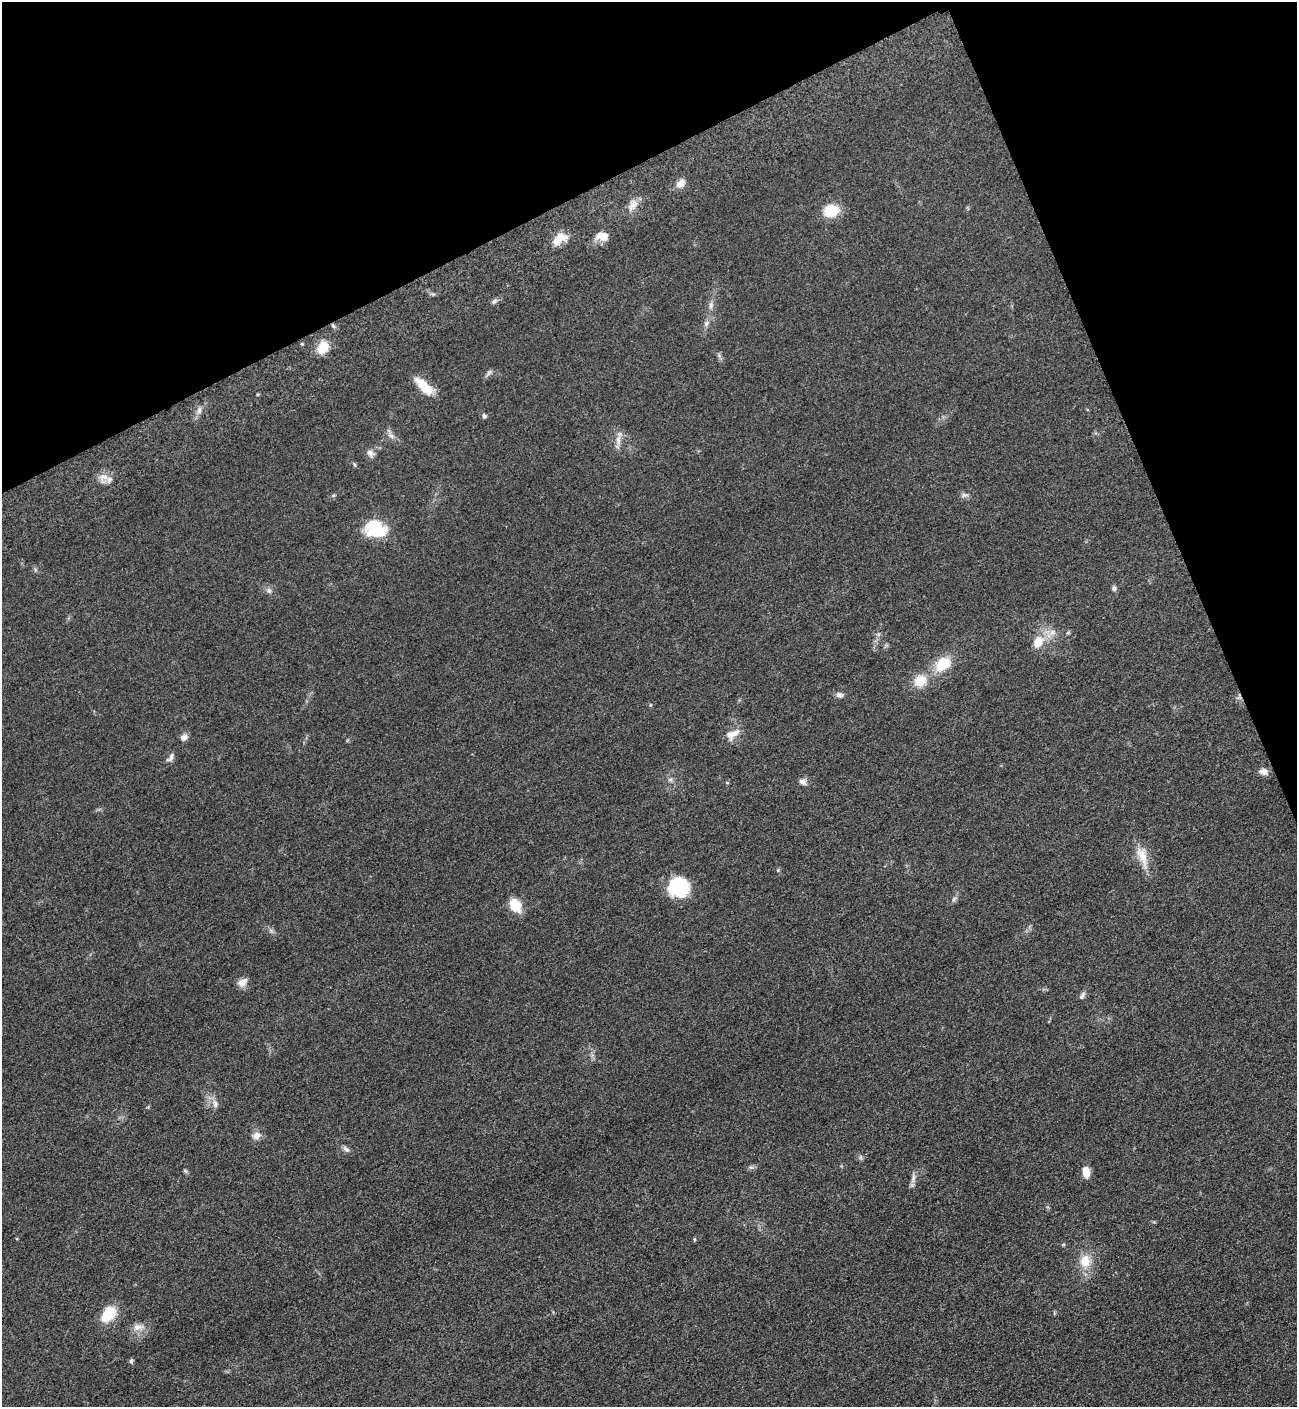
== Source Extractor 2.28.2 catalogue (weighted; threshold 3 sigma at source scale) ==
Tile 3 of 4 x 4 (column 3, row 1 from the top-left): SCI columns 2889-4183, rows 4281-5685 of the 5669 x 5702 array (HDU 1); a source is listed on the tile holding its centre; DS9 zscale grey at full resolution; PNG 1299 x 1409 px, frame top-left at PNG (2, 2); no overlay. Shown black and unused: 21% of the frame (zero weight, under 3 of 5 exposures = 4% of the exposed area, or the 3 px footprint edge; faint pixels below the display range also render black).
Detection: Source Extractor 2.28.2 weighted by HDU 2 'WHT'; one run over the whole footprint, this tile lists its part. Background 0.0527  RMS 0.0062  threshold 0.0278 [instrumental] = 3 sigma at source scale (4.5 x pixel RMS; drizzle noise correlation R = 1.50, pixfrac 1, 0.05/0.05 arcsec/px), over >= 5 px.
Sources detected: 56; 1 inside a brighter listed object's ellipse — not listed separately; the other 55 listed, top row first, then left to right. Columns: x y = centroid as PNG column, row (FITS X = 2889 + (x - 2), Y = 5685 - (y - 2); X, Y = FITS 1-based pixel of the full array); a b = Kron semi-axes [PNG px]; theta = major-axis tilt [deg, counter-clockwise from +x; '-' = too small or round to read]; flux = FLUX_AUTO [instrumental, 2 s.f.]
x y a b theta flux
680 184 12 8 45 4.2
633 205 19 8 46 4.9
831 210 17 13 10 14
600 235 17 8 9 4.8
559 239 19 11 33 9.1
494 301 7 5 45 1.4
711 305 9 6 81 2.1
706 323 8 6 70 1.7
333 326 6 4 -20 0.96
323 347 15 11 57 11
489 372 10 4 48 1.5
423 386 25 10 -44 13
257 394 4 3 - 0.56
199 410 9 5 71 2.1
484 416 6 5 - 1.3
391 436 8 5 -31 2
618 440 14 7 89 4
370 453 11 8 -26 2.9
355 465 6 4 -87 0.76
104 477 14 9 22 5.1
333 495 6 5 - 0.96
964 495 11 5 -3 1.8
376 529 25 18 -21 26
1114 588 7 6 - 1.5
269 590 8 6 -45 1.8
1052 632 9 7 17 3
1068 632 5 5 - 0.83
1038 642 15 11 64 9.6
943 664 17 13 41 17
920 681 15 13 37 11
839 695 9 6 -8 2.3
650 705 5 3 - 0.55
733 734 20 11 36 6.4
184 737 9 8 - 2.7
170 758 15 6 52 2.4
1263 771 11 7 -5 3.7
670 780 7 5 -41 1.4
803 782 11 7 -29 2.4
727 783 5 3 - 0.56
1143 857 30 11 -74 10
678 887 21 19 5 30
954 899 8 4 54 1.3
515 905 16 11 -61 12
242 982 13 9 34 4.1
1082 996 11 5 61 1.8
215 1104 12 6 -72 2.8
256 1136 10 8 29 3.9
346 1149 10 5 -39 1.8
861 1157 6 4 72 0.96
1086 1172 12 8 -87 6.2
913 1177 9 4 81 2
1085 1261 17 13 88 11
108 1314 18 12 51 19
137 1327 14 9 -1 4.5
131 1361 6 5 - 1.1